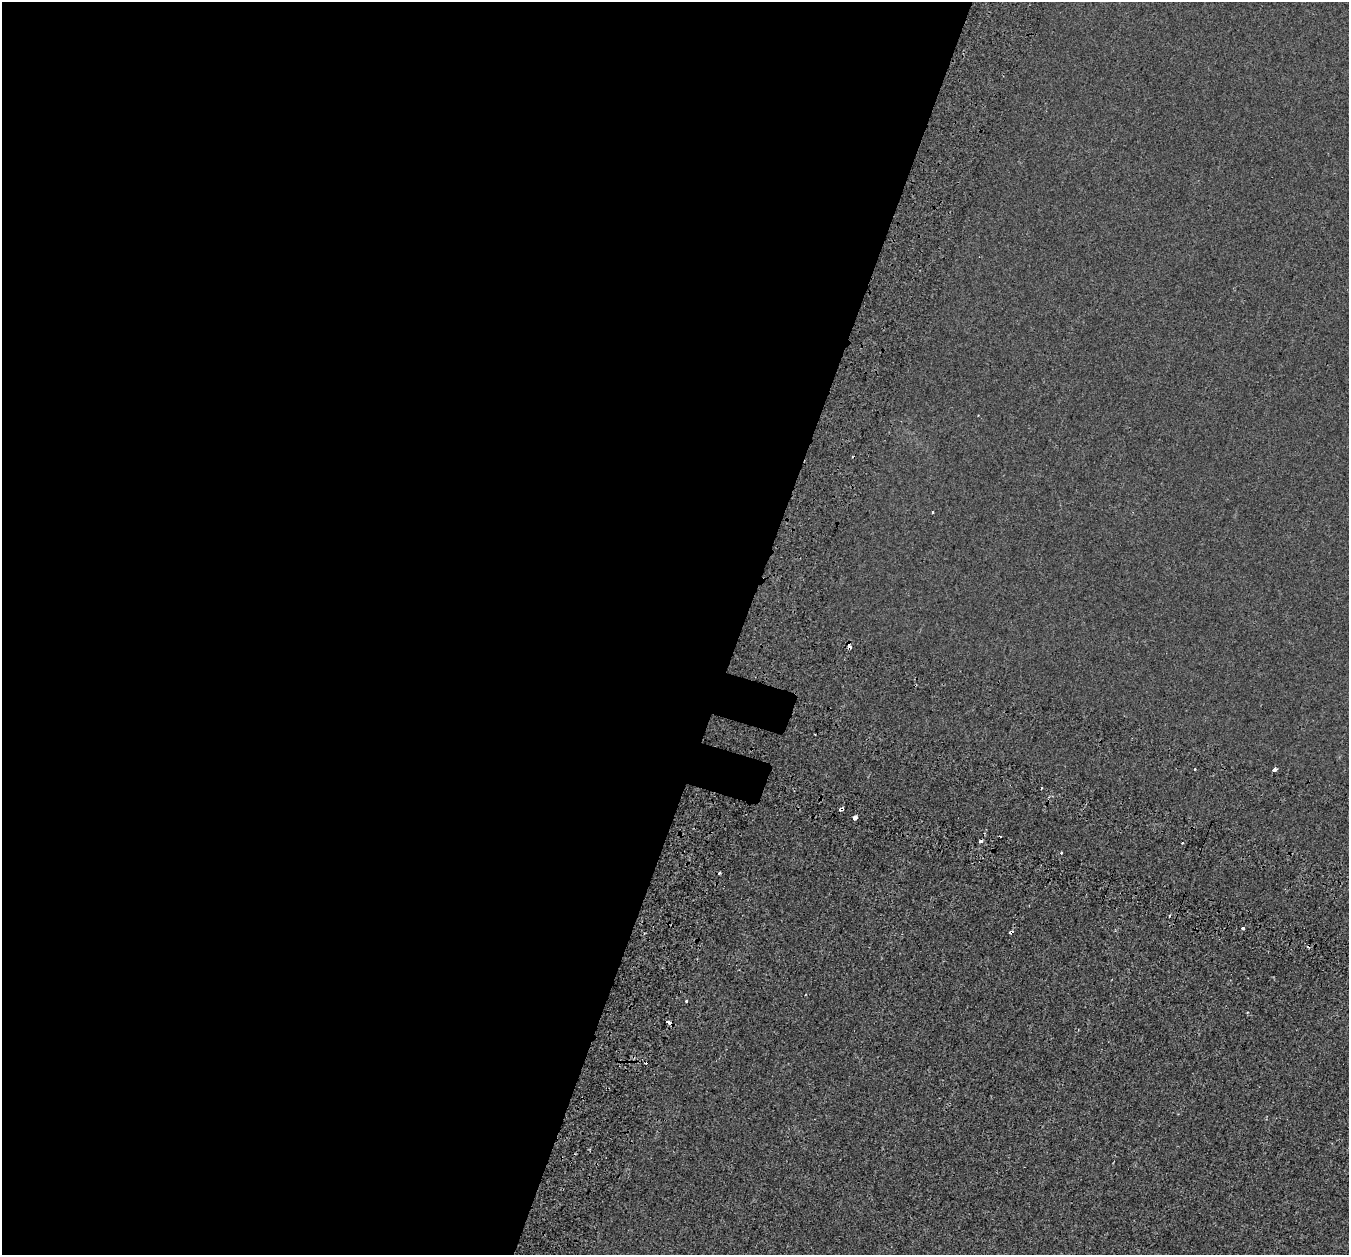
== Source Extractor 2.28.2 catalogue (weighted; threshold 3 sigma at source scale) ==
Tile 5 of 4 x 4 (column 1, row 2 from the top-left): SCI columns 102-1448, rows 2903-4155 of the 5583 x 5743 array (HDU 1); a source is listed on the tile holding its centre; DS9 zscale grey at full resolution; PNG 1351 x 1257 px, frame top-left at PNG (2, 2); no overlay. Shown black and unused: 55% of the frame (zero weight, under 2 of 3 exposures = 7% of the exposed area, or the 3 px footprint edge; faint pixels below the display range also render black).
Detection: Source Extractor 2.28.2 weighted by HDU 2 'WHT'; one run over the whole footprint, this tile lists its part. Background 2.12e-04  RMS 0.0045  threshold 0.0204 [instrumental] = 3 sigma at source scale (4.5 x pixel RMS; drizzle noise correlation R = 1.50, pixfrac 1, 0.0396/0.0396 arcsec/px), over >= 5 px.
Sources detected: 19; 7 cosmic-ray / hot-pixel residue — not listed; the other 12 listed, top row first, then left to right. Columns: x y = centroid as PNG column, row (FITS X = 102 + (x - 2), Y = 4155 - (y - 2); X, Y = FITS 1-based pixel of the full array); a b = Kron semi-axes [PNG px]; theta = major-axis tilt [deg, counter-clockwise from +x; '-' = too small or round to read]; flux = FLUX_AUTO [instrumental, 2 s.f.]
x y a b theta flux
932 512 3 3 - 0.94
849 647 4 3 - 22
1195 769 3 3 - 1.5
1274 770 4 3 - 6.8
1041 788 3 3 - 0.91
841 809 4 3 - 2.8
855 818 4 4 - 17
1061 853 3 3 - 1.1
1243 928 4 3 - 0.66
1011 932 5 3 - 2.5
686 1001 3 3 - 1.9
668 1022 4 3 - 9.4
Overlapping masked pixels (flux is a lower limit): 4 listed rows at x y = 849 647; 841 809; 1011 932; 668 1022